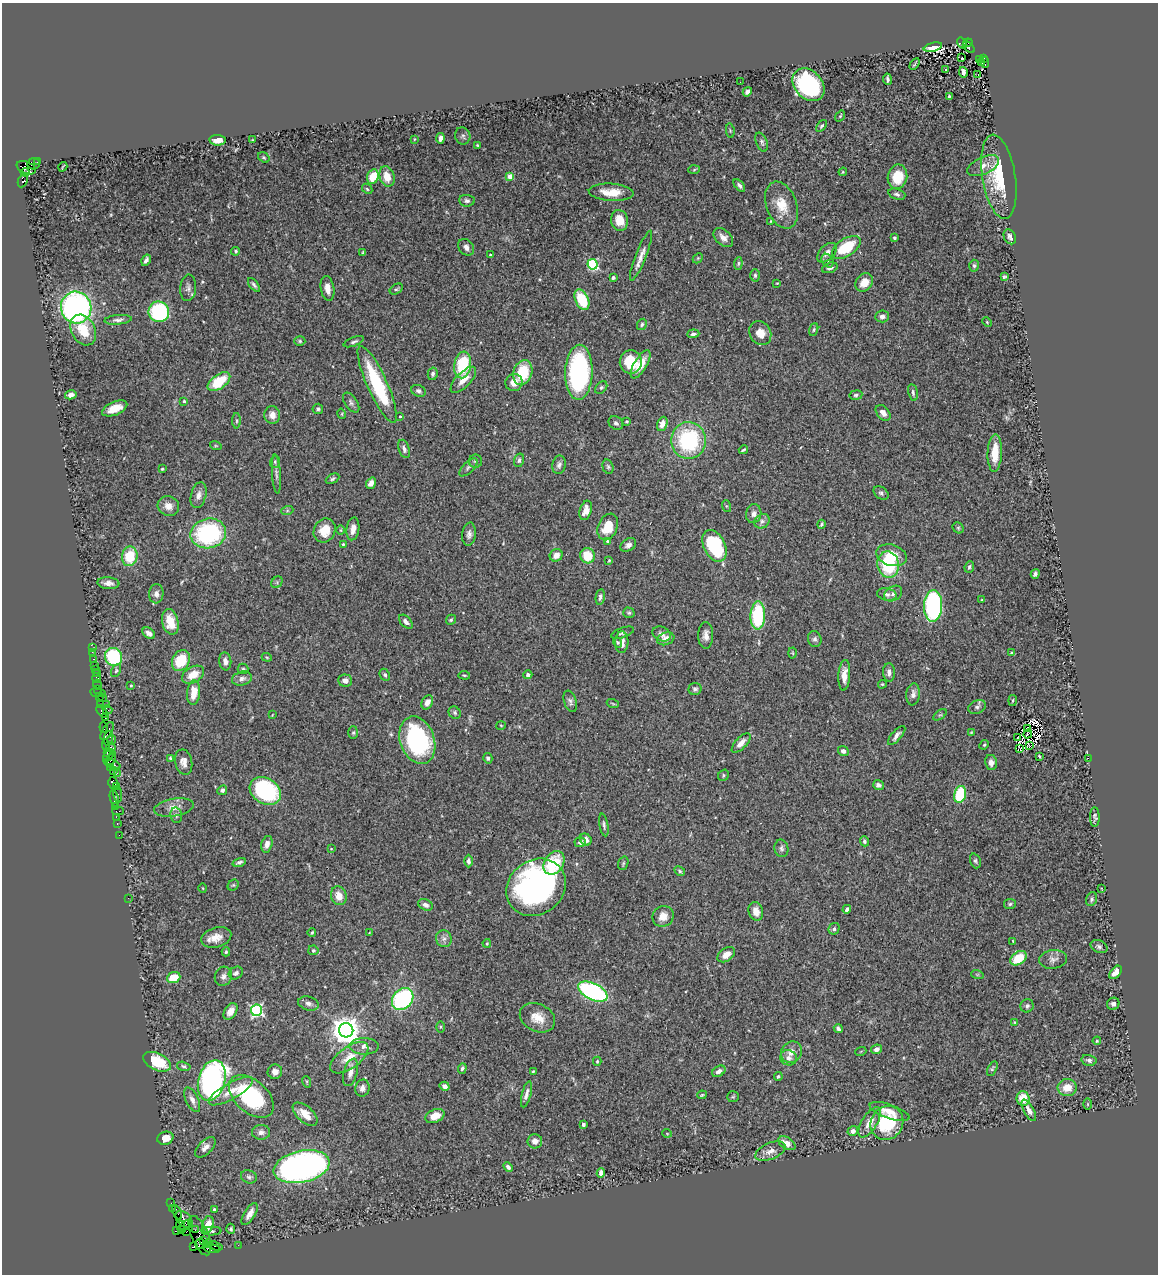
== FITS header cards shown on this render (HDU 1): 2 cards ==
NAXIS1  =                 1156
NAXIS2  =                 1272

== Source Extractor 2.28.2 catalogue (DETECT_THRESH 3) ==
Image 1156 x 1272 px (HDU 1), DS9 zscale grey, 1 PNG px = 1 image px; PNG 1160 x 1276 px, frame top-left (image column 1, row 1272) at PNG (2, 3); each listed source drawn as its Kron ellipse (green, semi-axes under 4 px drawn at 4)
Background 1.24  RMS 0.038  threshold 0.114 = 3 sigma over >= 5 px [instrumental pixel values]
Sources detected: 409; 5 with non-positive FLUX_AUTO (blend fragments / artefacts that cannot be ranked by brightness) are neither listed nor drawn; the other 404 listed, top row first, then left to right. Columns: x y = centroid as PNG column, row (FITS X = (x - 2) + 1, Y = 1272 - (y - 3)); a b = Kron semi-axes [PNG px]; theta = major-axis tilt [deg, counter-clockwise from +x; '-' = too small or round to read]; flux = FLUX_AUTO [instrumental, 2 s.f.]
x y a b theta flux
962 43 6 3 -55 51
968 43 4 3 - 520
933 47 9 4 14 29
969 47 7 4 -43 390
962 58 3 2 - 4
984 58 4 3 - 280
979 59 3 3 - 180
985 62 6 2 88 190
982 63 4 3 - 140
915 64 6 2 57 2.7
945 69 3 3 - 53
963 72 5 3 - 8.3
978 74 3 2 - 4.7
887 79 5 3 - 5.7
740 82 2 2 - 5.4
808 85 18 14 -47 330
747 92 5 4 - 12
949 96 3 3 - 3
840 116 6 3 55 2.5
821 126 7 4 51 4.7
730 131 7 3 -84 3
463 136 8 7 - 7.4
440 138 5 4 - 13
414 139 3 2 - 1.5
218 140 8 5 -6 27
253 140 3 2 - 1.7
762 142 10 5 -69 6.7
477 145 3 2 - 2.6
264 157 6 4 -34 3.7
38 162 3 3 - 63
34 164 6 5 - 240
983 166 17 8 25 24
63 167 5 2 - 1.9
26 168 10 6 -24 1100
694 170 6 4 3 3.4
25 172 4 3 - 350
843 172 4 4 - 3.2
373 177 7 5 69 58
387 177 10 7 -74 41
510 177 4 4 - 41
897 177 12 10 81 72
999 177 42 16 -81 130
23 181 7 4 64 260
739 185 7 4 -49 8.2
367 189 6 4 -46 3.8
611 192 22 8 -3 41
897 194 9 5 -17 6.7
467 201 8 5 -5 7.2
782 205 24 15 -69 57
619 220 10 8 -76 42
770 221 4 2 - 1.9
1010 237 8 6 -63 9.8
723 238 11 7 -45 15
894 238 3 3 - 3.7
466 247 9 7 -52 11
846 247 16 8 33 92
236 251 4 4 - 4.7
363 253 3 3 - 3.2
827 253 12 7 46 15
490 255 3 2 - 2.5
641 256 27 5 68 22
698 258 6 4 45 3.3
146 260 6 3 58 7.8
827 261 7 5 -57 6
593 264 5 5 - 220
738 264 6 4 84 3.7
974 266 6 4 -87 5.1
830 268 8 5 19 9.2
755 275 6 4 90 4.2
613 277 4 3 - 8.3
1004 277 4 3 - 3.4
864 282 10 8 49 31
777 283 3 2 - 1.7
254 285 8 4 -53 6.2
188 288 13 8 86 11
327 288 13 6 -80 20
396 289 7 4 34 4.2
582 300 11 6 -65 98
76 308 16 15 - 840
159 312 10 10 - 250
882 316 7 6 - 9.8
118 320 13 4 5 9.3
987 322 5 3 - 2.4
642 324 6 4 61 4.5
83 330 16 11 -63 68
814 330 7 4 71 4
760 333 12 10 -58 29
693 334 6 4 5 7.7
300 341 5 4 - 3.7
354 342 11 4 21 6.2
631 362 12 11 - 72
640 364 16 6 59 36
463 365 13 8 80 130
523 372 13 9 73 98
579 372 27 13 88 400
433 374 6 5 - 6.8
463 380 17 7 46 26
219 382 13 7 36 91
514 383 9 8 - 25
377 384 42 10 -66 200
601 387 7 5 48 4.9
419 391 7 5 -24 6.4
913 392 8 5 -78 7.4
71 395 6 4 14 11
856 395 6 5 - 5.1
184 401 3 3 - 4.9
351 403 11 6 -55 8.4
115 408 13 6 22 31
318 409 5 5 - 5.4
883 413 9 6 -50 15
342 414 5 3 - 2.3
272 415 9 8 - 17
400 416 3 3 - 2.7
237 421 8 4 -90 3.7
627 421 4 3 - 2.5
616 423 8 6 -35 6.5
662 424 7 5 69 18
689 440 18 17 - 250
216 446 6 3 -18 2.9
404 449 9 5 -72 9.1
743 450 5 3 - 3.8
995 453 18 7 88 50
519 460 7 5 74 5.8
475 461 6 6 - 5.4
275 462 6 5 - 4.4
559 465 9 6 78 8.6
468 467 11 5 45 8
608 467 7 5 -74 5.2
162 469 3 3 - 2.7
276 474 19 4 -86 9.6
333 479 7 4 26 5.1
371 483 6 4 53 14
881 493 8 5 -35 6.4
199 495 13 7 76 15
168 506 11 9 -24 20
726 506 6 4 -71 3.1
586 510 10 6 72 20
287 511 6 4 19 3.3
754 514 9 7 81 11
762 521 8 7 - 8.2
821 524 4 2 - 3.6
608 527 14 9 67 58
958 528 6 5 - 3.9
353 529 11 6 83 22
325 530 12 10 61 45
341 530 5 3 - 2.5
208 533 18 14 13 310
469 534 12 7 84 11
607 541 4 3 - 3.4
343 544 3 3 - 2.1
628 545 8 6 32 12
714 546 17 10 -64 210
556 555 7 6 - 21
892 555 15 10 -17 50
130 556 10 7 81 81
587 556 8 7 - 58
609 561 3 3 - 2.9
888 565 13 10 -80 150
969 567 5 4 - 4.9
1035 574 5 3 - 5.4
277 582 6 5 - 4.8
108 583 11 6 -5 14
156 594 9 7 85 12
887 594 10 6 -12 8.2
893 594 10 7 32 11
600 597 8 4 81 6.8
982 600 4 3 - 1.9
933 606 16 9 87 520
629 613 6 5 - 4.1
758 616 14 7 88 190
451 620 5 4 - 4.4
170 622 13 8 -77 35
406 622 8 5 -46 9.6
149 633 7 5 -36 12
623 633 12 5 20 7.6
662 634 9 7 -26 10
706 635 13 7 -89 17
666 639 9 6 19 17
815 639 8 6 -75 7.6
618 642 5 4 - 4.1
622 642 11 6 88 15
92 648 2 2 - 15
92 652 2 2 - 6.8
793 653 5 3 - 2.5
1012 653 4 3 - 3.2
114 657 9 8 - 190
267 657 5 4 - 2.9
93 659 3 2 - 59
181 661 11 8 64 88
225 661 9 6 -82 15
94 665 2 2 - 14
243 669 5 5 - 4.3
95 670 3 3 - 84
116 671 7 4 63 4.4
889 672 9 6 -86 10
98 674 3 2 - 19
193 675 12 7 30 38
385 675 6 4 -63 4.5
464 675 6 3 -6 3.3
528 675 4 4 - 7.5
844 675 15 6 86 24
97 678 5 4 - 52
242 679 10 7 15 13
345 681 7 6 - 11
97 684 5 3 - 130
882 684 4 4 - 2.4
131 685 3 2 - 3.2
98 689 2 2 - 56
695 689 6 6 - 5.9
98 693 8 3 -10 150
194 693 12 6 84 41
913 694 11 6 84 13
99 696 4 2 - 70
102 698 3 2 - 93
1013 700 5 3 - 3.2
570 701 11 6 -73 8
427 702 7 5 62 18
107 704 3 2 - 210
613 704 6 3 -20 3
101 705 3 2 - 82
977 707 9 6 22 7.8
107 710 5 3 - 160
102 711 7 4 -49 240
455 713 6 5 - 5.4
272 715 4 2 - 1.5
940 715 7 4 35 3.5
105 718 2 2 - 62
501 725 5 3 - 2.5
104 727 5 3 - 120
1027 728 3 2 - 1.7
107 731 10 5 59 300
971 732 4 2 - 1.9
353 733 6 5 - 4
1028 734 4 2 - 3.6
897 735 12 5 49 12
1017 737 4 3 - 11
108 738 7 4 78 270
112 740 5 3 - 140
417 740 24 17 -70 340
741 743 12 5 47 16
106 745 6 2 -86 240
984 745 5 4 - 3
1029 745 4 3 - 2.3
111 747 5 3 - 200
1020 748 4 2 - 2.4
843 751 5 5 - 9.1
107 752 3 2 - 87
109 756 7 3 52 150
1039 756 3 2 - 2.7
170 758 3 3 - 3.1
488 758 5 4 - 5.3
1088 758 2 2 - 43
111 759 8 3 73 350
184 762 13 8 -78 18
991 762 8 6 -79 11
112 764 9 3 -23 350
110 768 4 2 - 73
114 771 3 2 - 55
117 773 4 2 - 27
723 775 6 5 - 4.5
113 783 6 4 -78 100
878 785 5 5 - 7.7
117 787 3 3 - 130
222 790 5 4 - 5.8
265 791 17 12 -31 260
118 794 8 3 -83 92
960 794 9 5 77 110
114 798 8 3 -78 190
115 806 3 2 - 95
174 808 20 9 9 26
118 811 6 2 0 140
176 815 8 5 -76 5.8
116 817 2 2 - 44
1095 817 10 4 -89 6.7
117 823 3 2 - 67
604 825 11 3 -80 5.6
119 835 2 2 - 27
586 839 6 5 - 13
864 841 5 4 - 5.9
580 842 6 5 - 7.7
267 844 8 5 75 14
781 848 9 7 -80 7.6
331 849 4 3 - 2.3
469 861 6 4 90 9.7
975 861 8 5 -70 5.1
239 862 7 4 18 7.1
554 863 13 9 55 88
623 863 7 5 70 3.7
680 871 6 4 -29 4.1
233 885 6 5 - 3.9
536 887 31 27 37 780
203 888 5 3 - 2
1102 889 3 2 - 1.6
339 896 9 7 -72 29
128 898 2 2 - 25
1092 899 7 5 70 6
1010 904 6 5 - 4.4
425 905 7 5 -26 12
847 909 4 3 - 7
756 911 9 7 -73 22
663 916 11 10 - 27
834 929 6 5 - 5.4
312 933 4 3 - 3.4
369 933 4 2 - 1.6
216 937 15 10 17 28
444 939 8 8 - 11
1013 941 3 2 - 2.4
487 943 4 3 - 3.4
1099 946 9 6 -25 6.8
313 950 5 4 - 3.4
226 952 4 4 - 3.6
726 955 10 6 35 20
1018 958 9 6 34 60
1053 959 14 9 7 14
1116 972 8 5 46 19
236 973 7 6 - 9.5
977 974 6 4 -19 2.9
223 976 10 8 66 12
174 978 7 5 22 51
593 992 16 8 -25 500
403 999 12 9 47 300
308 1003 10 6 -15 10
1113 1004 6 6 - 9
1027 1006 7 6 - 7.3
256 1010 6 5 - 440
231 1011 9 6 56 24
537 1018 18 13 -25 40
1015 1022 4 4 - 2.5
440 1027 6 4 89 2.6
838 1029 5 4 - 6.8
346 1030 7 7 - 3800
1097 1041 4 3 - 3
364 1046 14 8 0 20
876 1049 5 4 - 11
861 1051 5 3 - 2.1
791 1052 11 10 - 22
349 1058 22 10 36 45
788 1058 8 7 - 12
1089 1060 7 5 -13 7.4
597 1061 4 3 - 2.8
157 1062 14 8 -25 92
184 1066 7 4 -15 4.4
462 1068 5 4 - 4.9
992 1069 8 4 62 4.1
719 1071 7 5 31 13
275 1072 7 7 - 12
351 1072 14 6 74 18
533 1072 3 3 - 2.8
778 1076 4 4 - 4.5
212 1080 21 13 74 880
307 1082 6 3 -72 3.1
445 1086 5 4 - 11
362 1088 8 7 - 12
1067 1088 9 8 - 35
231 1091 25 8 29 38
526 1094 13 4 76 11
702 1095 5 3 - 2.9
251 1096 26 16 -41 250
733 1097 6 5 - 3.9
1023 1098 7 6 - 42
192 1100 13 6 -65 14
1088 1104 5 3 - 2.3
1029 1110 12 5 -61 18
889 1112 21 7 -19 28
305 1114 15 8 -41 30
435 1116 10 6 24 35
870 1122 17 7 59 29
887 1123 17 16 - 140
583 1124 3 3 - 6
853 1131 5 5 - 9.8
261 1132 9 7 3 11
667 1133 4 3 - 1.7
165 1138 8 6 15 29
535 1141 7 7 - 16
787 1143 9 5 -31 25
205 1147 13 6 46 14
770 1151 16 8 22 19
302 1167 28 15 12 890
508 1167 6 4 -46 6.5
601 1173 5 4 - 15
249 1177 8 6 -23 6.9
171 1203 2 2 - 10
172 1208 4 2 - 72
214 1209 4 3 - 3.9
177 1212 8 3 -64 82
250 1214 12 5 57 19
184 1219 10 6 -44 740
208 1224 8 5 74 26
180 1225 5 3 - 62
185 1225 6 4 42 1300
231 1229 5 4 - 4.3
177 1230 4 3 - 130
182 1230 3 3 - 260
195 1230 2 2 - 53
187 1231 3 2 - 57
212 1231 10 4 2 5.5
200 1236 21 8 -67 720
203 1240 3 2 - 540
209 1243 4 3 - 730
200 1244 5 3 - 1200
238 1245 2 2 - 22
194 1246 3 3 - 1400
216 1246 7 3 -15 130
212 1249 8 4 -5 180
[5 non-positive-flux detections neither listed nor drawn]